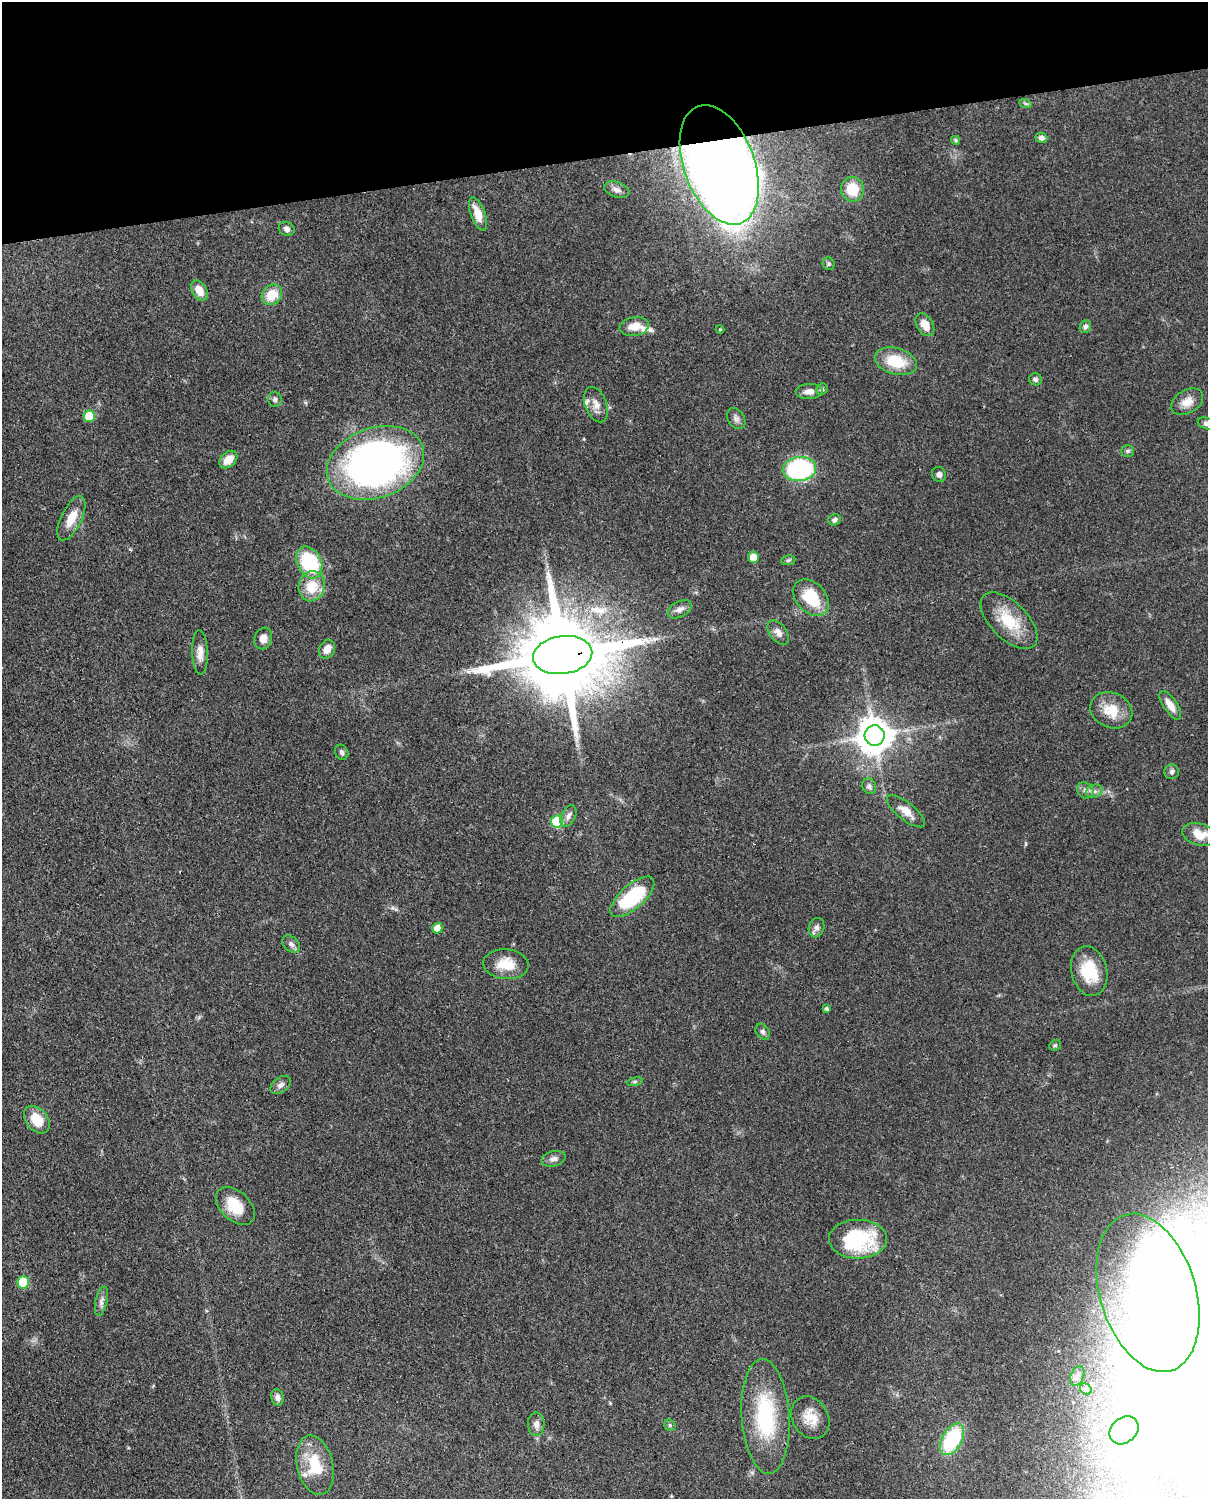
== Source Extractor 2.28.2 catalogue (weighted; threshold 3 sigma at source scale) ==
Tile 3 of 4 x 3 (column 3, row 1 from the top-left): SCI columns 2500-3705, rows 3259-4755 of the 5002 x 4908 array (HDU 1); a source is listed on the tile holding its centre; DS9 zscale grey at full resolution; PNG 1210 x 1501 px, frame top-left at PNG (2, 2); each listed source drawn as its Kron ellipse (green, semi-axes under 4 px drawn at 4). Shown black and unused: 10% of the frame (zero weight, under 3 of 4 exposures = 7% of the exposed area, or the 3 px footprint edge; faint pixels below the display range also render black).
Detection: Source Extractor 2.28.2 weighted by HDU 2 'WHT'; one run over the whole footprint, this tile lists its part. Background 0.101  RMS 0.004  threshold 0.0182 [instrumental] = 3 sigma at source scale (4.5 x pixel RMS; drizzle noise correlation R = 1.50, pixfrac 1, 0.05/0.05 arcsec/px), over >= 5 px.
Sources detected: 99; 13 inside a brighter object's white glare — neither listed nor drawn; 2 inside a brighter listed object's ellipse — not listed separately; the other 84 listed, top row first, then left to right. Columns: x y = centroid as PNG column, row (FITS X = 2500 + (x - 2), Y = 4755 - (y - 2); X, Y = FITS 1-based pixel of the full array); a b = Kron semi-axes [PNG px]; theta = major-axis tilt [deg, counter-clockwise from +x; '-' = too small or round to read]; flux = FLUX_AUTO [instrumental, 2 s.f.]
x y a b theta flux
1025 103 6 4 -19 0.64
1041 138 6 5 - 1.6
955 140 5 4 - 0.7
719 165 62 35 -70 660
852 189 12 11 - 10
617 190 13 7 -19 1.9
478 214 17 7 -69 6.3
287 229 8 6 -24 1.5
829 264 6 5 - 0.86
199 290 11 7 -61 5.5
272 295 11 9 47 8.4
925 325 12 8 -59 5.2
634 327 15 9 10 5.4
1085 327 7 5 64 1.1
720 329 4 4 - 0.44
896 361 21 13 -15 14
1035 379 6 6 - 1.1
822 389 6 5 - 0.75
809 392 13 7 2 3.3
275 399 7 7 - 1.2
1187 402 17 11 32 4.5
596 405 18 11 -70 3.8
89 416 6 5 - 12
736 419 11 8 -56 1.7
1206 424 9 5 -21 1.2
1128 451 6 5 - 0.87
228 460 10 7 43 5
375 463 50 35 20 200
799 469 16 12 5 56
939 474 7 7 - 1.4
71 518 24 10 64 7.5
835 520 6 5 - 1.2
754 557 5 5 - 9.3
788 560 7 5 8 0.71
309 562 17 11 -62 35
312 586 15 13 75 11
811 598 21 14 -47 16
680 609 13 8 28 2.4
1009 621 35 18 -45 15
778 633 14 8 -52 2.7
263 638 11 9 71 3.2
327 649 10 7 61 3.8
200 652 22 8 -88 3.6
563 655 30 19 8 7900
1170 705 17 6 -56 4.5
1111 710 22 17 -25 9.5
875 736 10 10 - 960
342 752 8 6 -62 0.97
1172 772 7 7 - 1.2
869 786 8 7 - 1.3
1085 790 8 7 - 1.7
1094 791 8 6 20 1.6
906 811 23 8 -38 4.7
568 816 11 7 65 2
557 821 6 6 - 31
1199 834 17 11 -15 6.8
632 897 27 12 41 31
437 928 5 5 - 5.8
816 928 10 7 71 1.6
291 944 10 7 -41 1.7
506 964 23 15 -4 9.1
1089 971 25 18 -77 14
827 1009 4 4 - 0.88
763 1032 8 6 -57 1.1
1055 1045 6 5 - 0.62
635 1082 8 4 9 0.71
280 1085 11 7 36 1.8
37 1120 15 10 -50 8.2
553 1159 12 7 13 1.9
235 1206 23 14 -44 11
858 1239 29 19 0 33
23 1282 6 6 - 18
1148 1293 81 48 -73 130
101 1301 15 6 77 1.9
1077 1376 10 6 67 1.4
1086 1389 6 5 - 0.76
277 1397 8 6 -75 1.7
765 1416 57 24 -86 38
810 1418 22 17 -60 7.8
536 1424 12 8 -89 2.3
670 1425 6 5 - 0.69
1124 1430 16 12 41 6.5
952 1439 17 10 60 31
315 1465 30 18 -76 15
Overlapping masked pixels (flux is a lower limit): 3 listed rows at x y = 719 165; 563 655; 1111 710
Isophote crosses this tile's border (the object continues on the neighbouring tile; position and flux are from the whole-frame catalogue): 3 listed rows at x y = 1206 424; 1199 834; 1148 1293